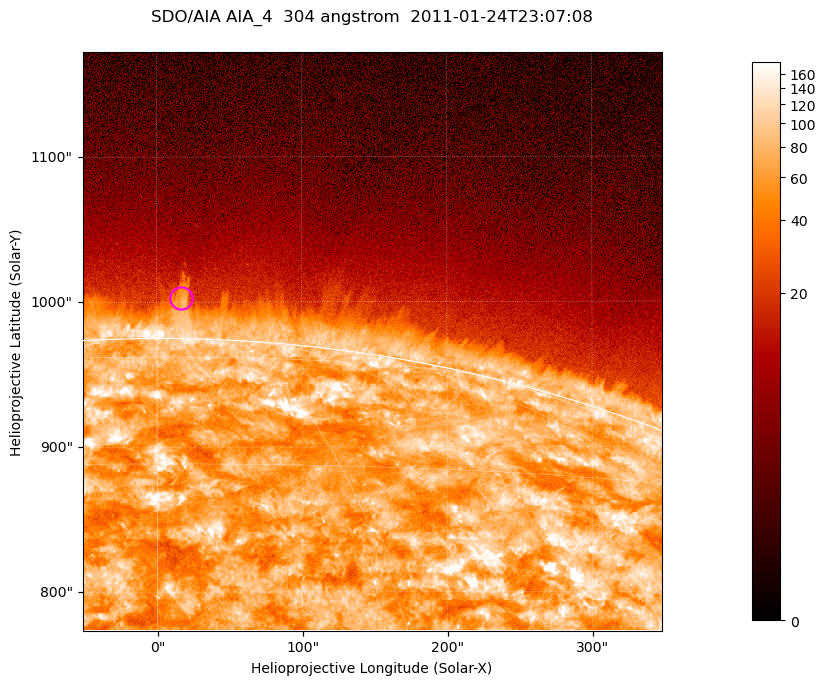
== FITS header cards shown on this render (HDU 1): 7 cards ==
TELESCOP= 'SDO/AIA '           / For AIA: SDO/AIA
INSTRUME= 'AIA_4   '           / For AIA: AIA_ATA1, AIA_ATA2, AIA_ATA3 or AIA_AT
WAVELNTH=                  304 / [angstrom] Wavelength
WAVEUNIT= 'angstrom'           / Wavelength unit: angstrom
DATE-OBS= '2011-01-24T23:07:08.124' / [ISO] Date when observation started; ISO 8
CTYPE1  = 'HPLN-TAN'           / CTYPE1; Typically HPLN
CTYPE2  = 'HPLT-TAN'           / CTYPE2; Typically HPLT

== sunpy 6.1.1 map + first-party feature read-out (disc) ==
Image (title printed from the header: SDO/AIA AIA_4  304 angstrom  2011-01-24T23:07:08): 665 x 665 px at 0.6 arcsec/px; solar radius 975 arcsec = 1625 px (partial field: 2.4% of the solar disc is inside the frame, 46% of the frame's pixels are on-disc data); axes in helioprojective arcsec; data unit not stated in the header (colour bar unlabelled)
Orientation: roll -0.132 deg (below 1 deg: not rotated)
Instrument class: DISC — disc imager (sunpy class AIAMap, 304 A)
Bright regions (active regions / flare kernels): reference = the on-disc median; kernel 5 px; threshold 5 sigma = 128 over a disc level ~70.8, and >= 1.15x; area >= 442 px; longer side >= 8 px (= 4.8 arcsec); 0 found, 0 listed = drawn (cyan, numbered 1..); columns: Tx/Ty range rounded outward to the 2 arcsec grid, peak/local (2 s.f.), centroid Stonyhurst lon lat
Off-limb structures (1.02-1.3 R_sun): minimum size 221 px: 4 found; the strongest spans PA ~0 deg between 1.02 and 1.05 R_sun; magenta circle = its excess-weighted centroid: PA ~0 deg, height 1.03 R_sun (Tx ~16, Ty ~1002 arcsec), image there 2.7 x the reference